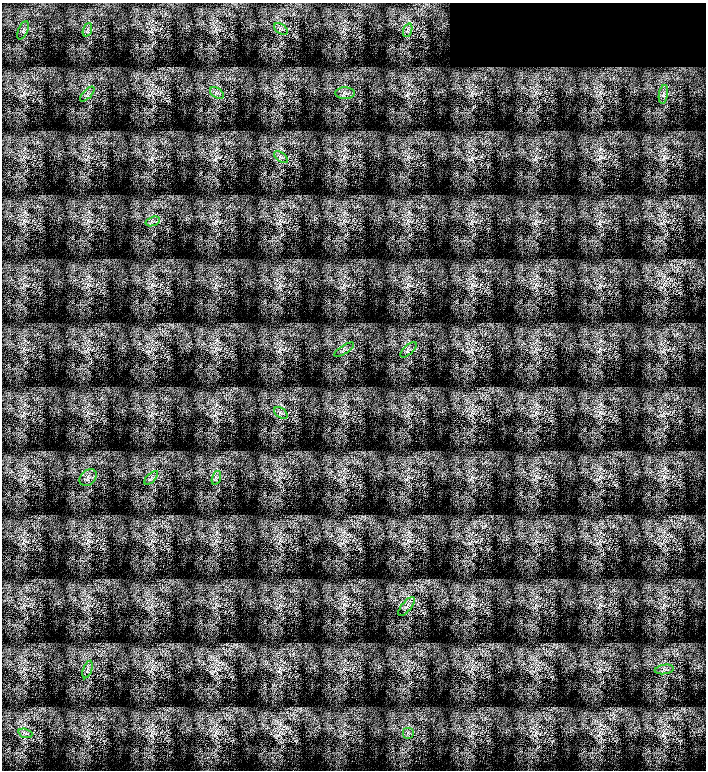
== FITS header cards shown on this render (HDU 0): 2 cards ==
NAXIS1  =                  704
NAXIS2  =                  768

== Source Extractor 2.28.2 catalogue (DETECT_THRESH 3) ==
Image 704 x 768 px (HDU 0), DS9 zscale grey, 1 PNG px = 1 image px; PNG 708 x 772 px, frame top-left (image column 1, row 768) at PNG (2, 3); each listed source drawn as its Kron ellipse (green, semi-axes under 4 px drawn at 4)
Background 1.19e-07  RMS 1.4e-07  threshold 4.20e-07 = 3 sigma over >= 5 px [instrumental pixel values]
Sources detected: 21; all 21 listed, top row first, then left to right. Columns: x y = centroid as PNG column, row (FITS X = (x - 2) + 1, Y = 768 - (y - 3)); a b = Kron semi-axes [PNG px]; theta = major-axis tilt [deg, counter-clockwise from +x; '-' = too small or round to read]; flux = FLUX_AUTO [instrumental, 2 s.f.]
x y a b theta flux
281 29 7 5 -33 2.6e-05
23 30 10 5 67 2.9e-05
87 30 7 4 71 2.2e-05
408 30 7 4 71 2.3e-05
217 93 8 5 -35 2.6e-05
345 93 10 6 0 3.5e-05
87 94 9 3 45 2.1e-05
663 94 9 4 81 2.9e-05
281 157 8 4 -37 2.3e-05
153 221 7 4 18 2.4e-05
344 350 11 4 32 2.7e-05
408 350 10 4 42 2.9e-05
281 413 7 5 -34 2.5e-05
88 478 9 7 44 4.2e-05
151 478 8 4 45 2.3e-05
216 478 7 4 72 2.2e-05
407 606 11 5 51 3.5e-05
664 669 10 4 9 3.1e-05
88 670 9 4 71 2.7e-05
25 733 7 4 -18 2.3e-05
408 733 6 6 - 2.2e-05